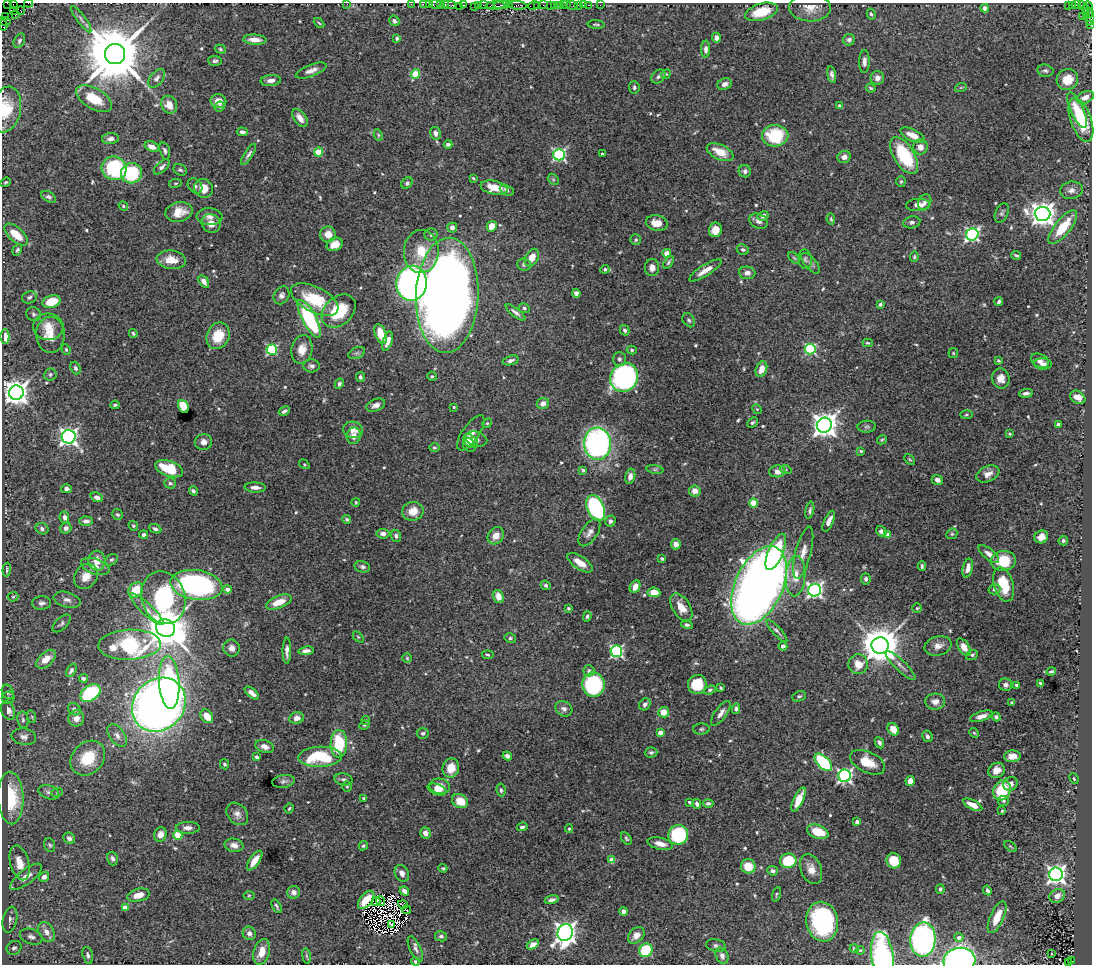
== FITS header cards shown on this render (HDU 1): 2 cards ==
NAXIS1  =                 1090
NAXIS2  =                  962

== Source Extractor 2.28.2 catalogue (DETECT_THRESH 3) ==
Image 1090 x 962 px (HDU 1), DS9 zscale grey, 1 PNG px = 1 image px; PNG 1094 x 966 px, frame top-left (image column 1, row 962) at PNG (2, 3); each listed source drawn as its Kron ellipse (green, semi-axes under 4 px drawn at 4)
Background 1.21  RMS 0.029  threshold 0.0869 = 3 sigma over >= 5 px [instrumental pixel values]
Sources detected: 587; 9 with non-positive FLUX_AUTO (blend fragments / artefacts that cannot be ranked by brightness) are neither listed nor drawn; of the other 578, the 500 brightest by FLUX_AUTO listed and drawn (78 fainter detections omitted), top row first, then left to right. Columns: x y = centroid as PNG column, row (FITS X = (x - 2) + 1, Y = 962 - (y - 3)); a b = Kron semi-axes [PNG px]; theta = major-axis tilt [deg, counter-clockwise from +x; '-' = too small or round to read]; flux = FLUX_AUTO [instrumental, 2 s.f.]
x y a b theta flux
7 3 2 2 - 8.3
29 3 4 2 - 90
347 4 2 2 - 22
411 4 2 2 - 58
423 4 2 2 - 79
429 4 2 2 - 35
435 4 6 3 10 190
445 4 3 3 - 150
13 5 4 2 - 34
440 5 3 2 - 170
448 5 7 3 -4 320
464 5 3 2 - 140
478 5 3 2 - 97
483 5 2 2 - 66
501 5 7 2 0 650
509 5 2 2 - 31
518 5 9 3 -4 440
537 5 3 2 - 170
543 5 2 2 - 50
551 5 3 2 - 160
554 5 3 2 - 150
559 5 2 2 - 73
563 5 2 2 - 94
566 5 3 2 - 24
571 5 6 3 -7 74
578 5 3 3 - 160
583 5 2 2 - 16
589 5 3 2 - 99
600 5 2 2 - 20
1072 5 3 2 - 720
1076 5 4 3 - 34
459 6 2 2 - 32
474 6 2 2 - 26
490 6 3 2 - 87
495 6 9 4 3 670
534 6 6 3 11 190
1069 6 3 2 - 50
1083 6 5 2 - 110
1088 6 5 3 - 160
810 8 21 13 -2 25
985 8 4 4 - 17
13 10 3 3 - 36
21 11 4 3 - 44
1088 11 7 3 -55 190
761 12 17 8 16 54
871 14 5 3 - 3.1
15 15 3 2 - 52
1082 16 2 2 - 37
1086 16 3 3 - 42
6 17 3 2 - 38
1090 18 8 3 82 270
81 19 16 4 -53 5.8
5 21 6 3 -12 88
394 21 5 5 - 5.6
319 23 6 3 -44 2.3
596 24 8 2 -5 2.8
3 25 5 3 - 110
1091 25 4 2 - 46
397 38 4 3 - 5.9
716 38 5 4 - 9
255 40 11 5 -4 18
849 40 6 5 - 7.6
19 41 7 5 60 4.8
220 49 6 4 -19 2.7
706 49 8 4 88 8
115 54 10 10 - 19000
215 61 7 5 -3 4.1
864 61 11 5 89 8.4
311 71 16 6 21 12
1045 71 8 6 -12 4.6
416 74 5 4 - 64
666 74 5 4 - 2.4
832 75 8 4 -80 7
658 77 8 6 43 6
157 78 11 6 51 6.8
877 78 7 6 - 9.5
271 80 10 5 5 9.3
1067 80 11 10 - 31
725 84 7 5 25 9.4
634 87 6 5 - 4.4
961 87 6 4 19 2.3
871 88 5 3 - 2.8
1085 97 9 5 24 14
94 99 20 10 -29 51
218 101 8 7 - 18
169 105 9 7 -59 23
839 105 3 3 - 3
220 106 5 5 - 3.4
6 109 23 15 77 55
1077 110 19 6 -66 27
300 118 10 5 -54 14
1081 120 23 10 -70 92
242 132 5 3 - 6.2
435 133 6 5 - 9.6
378 135 6 4 -63 2.7
913 135 13 6 -26 20
775 136 13 10 2 100
111 139 8 5 4 8.4
448 144 4 3 - 5.9
152 147 7 5 -20 15
920 147 7 7 - 14
165 151 9 5 -75 5.4
318 152 4 4 - 49
720 152 14 7 -25 31
249 154 12 4 57 6.2
602 154 3 3 - 4.2
559 155 6 6 - 320
904 156 21 10 -58 120
844 157 7 6 - 9.4
162 167 10 5 42 7.4
114 168 12 11 - 180
180 170 7 5 -30 3.9
745 171 6 6 - 5.4
132 173 10 10 - 130
473 178 4 3 - 2.3
553 179 6 4 -46 3.2
5 182 5 4 - 3
901 182 5 4 - 2.9
175 183 6 3 9 2.3
407 183 6 5 - 4
195 186 8 6 -49 6.7
203 188 9 9 - 25
494 188 14 6 -12 31
507 190 7 5 -27 5.6
1071 190 11 8 10 12
49 197 8 5 -30 4.6
925 202 8 6 59 7.3
918 205 12 6 2 13
123 206 5 4 - 2.4
179 212 13 9 13 28
1002 213 10 6 67 5.2
1042 214 8 7 - 1900
763 216 6 5 - 7.8
209 217 13 8 -3 12
831 219 5 3 - 2.6
759 221 10 7 -28 8.3
912 222 8 6 10 5.6
211 223 10 9 - 18
657 223 11 7 -12 25
492 226 5 5 - 23
452 227 5 5 - 9.8
1063 227 21 8 51 58
715 230 7 6 - 24
328 234 8 8 - 18
431 234 6 6 - 4.6
972 234 6 6 - 370
16 235 14 7 -41 37
636 240 5 5 - 3.5
335 244 8 6 26 23
17 250 6 4 61 3.1
743 250 6 5 - 4.3
421 251 21 17 88 56
667 253 4 4 - 19
1016 255 5 2 - 3.3
914 257 5 3 - 2.5
532 258 9 6 61 24
794 258 7 4 -44 3
805 259 10 6 -86 5.4
171 260 15 9 -7 25
668 262 7 4 57 3.8
811 263 13 6 -49 8
524 264 7 6 - 6
652 268 8 7 - 11
605 269 4 4 - 4
705 270 19 5 32 20
747 273 8 6 -7 8.7
204 282 7 4 -56 9.7
412 283 18 15 80 950
576 293 4 4 - 11
282 295 9 7 59 8
447 295 57 31 88 2300
29 297 7 6 - 5.3
315 300 26 12 -27 84
51 302 9 6 15 48
999 302 4 3 - 4.1
880 304 4 3 - 3.3
524 308 6 4 -25 3.8
339 311 19 14 42 84
515 312 12 4 -38 7.9
34 314 7 6 - 4.7
309 319 21 7 -62 200
689 320 8 5 -53 4.5
48 327 15 13 -4 25
625 330 5 4 - 3.7
133 333 4 3 - 2.6
381 334 10 5 -69 41
50 335 18 14 -88 31
5 336 7 4 -90 22
218 336 14 11 66 47
387 341 10 4 71 15
868 343 5 4 - 2.8
302 349 14 10 78 21
810 349 5 5 - 190
66 350 5 4 - 2.3
272 350 5 5 - 180
632 350 5 4 - 3.7
357 353 9 5 24 5.1
953 353 5 4 - 2.3
619 359 7 6 - 5.6
511 360 8 4 17 7.2
999 361 4 3 - 2.7
1040 361 10 6 -26 10
1043 364 9 5 -3 8.2
311 366 8 6 -4 5.5
75 368 6 5 - 5.2
761 369 8 5 66 19
50 374 6 6 - 4.8
432 376 5 4 - 2.4
360 377 5 4 - 4.4
624 377 15 13 52 530
1001 378 10 9 - 18
339 384 5 4 - 4.2
16 393 7 7 - 2000
1026 393 7 4 7 5.7
1078 397 8 6 -32 16
543 404 6 5 - 13
115 405 5 4 - 2.9
376 405 10 6 22 11
183 406 7 5 -64 64
454 407 3 3 - 2.5
757 409 5 4 - 2.4
284 411 6 3 29 5.2
966 415 6 3 2 2.6
487 423 5 4 - 2.4
752 423 6 4 42 3.9
1058 424 4 3 - 4.1
824 425 8 7 - 2000
867 427 9 6 2 4.1
353 430 10 8 -13 14
471 433 21 8 55 19
1010 434 3 3 - 2.7
354 436 8 7 - 12
69 437 7 7 - 770
476 439 11 7 -14 9.6
882 440 5 3 - 2.5
470 441 8 6 -38 8
203 442 9 8 - 12
597 444 16 13 -87 490
469 445 7 6 - 9
434 448 5 4 - 2.9
861 451 3 3 - 2.8
910 459 6 4 -44 2.5
304 464 6 3 -32 2.4
169 469 14 7 -19 72
655 469 8 4 -8 3.7
583 470 4 3 - 2.9
786 470 6 4 -18 2.4
777 471 8 6 4 18
988 474 12 7 23 13
630 476 8 5 78 9.6
937 480 6 5 - 8.1
170 483 6 5 - 4.5
255 487 10 5 -2 11
66 489 5 4 - 7.6
193 491 5 4 - 4.4
695 491 6 5 - 15
97 497 6 4 -21 9.2
356 502 4 3 - 2.3
753 503 4 4 - 66
596 508 14 8 -66 260
810 510 8 4 78 4.7
413 511 11 9 12 24
117 514 6 5 - 3.4
64 517 6 4 -79 7.9
347 519 4 4 - 3.9
86 521 7 4 -2 6.3
610 521 6 5 - 5.4
829 521 11 4 66 13
133 526 5 4 - 2.5
66 528 6 5 - 6.6
42 529 7 5 -28 5.8
155 529 6 4 -22 5
881 531 5 5 - 6.2
589 532 16 8 57 11
144 534 4 4 - 5.4
383 534 6 5 - 9.6
888 534 4 4 - 24
952 534 6 5 - 2.8
396 536 6 5 - 5.7
496 536 9 7 52 18
1041 537 7 6 - 14
1063 541 5 4 - 4.7
676 544 5 4 - 14
776 552 19 7 67 120
803 553 27 8 75 21
989 554 12 5 -40 12
662 558 4 4 - 3.6
112 560 7 5 36 3.8
97 561 10 8 -86 24
1003 561 12 10 9 60
580 563 14 6 -33 26
95 566 15 7 -18 18
922 566 4 3 - 3.4
362 567 8 5 -14 4.7
968 568 10 5 77 14
7 570 7 3 85 3.7
86 576 13 11 53 24
796 576 20 10 86 32
866 579 5 4 - 5.3
1004 584 17 9 -73 59
196 585 26 15 -8 390
546 585 5 4 - 4.3
759 585 42 24 65 2300
635 587 7 5 62 16
227 589 4 4 - 10
995 589 6 5 - 5.6
136 590 8 7 - 52
814 590 6 6 - 590
654 592 6 4 -6 25
13 597 5 5 - 2.6
498 597 7 5 -74 19
163 598 27 21 -71 260
67 600 14 7 -15 10
279 602 13 6 21 29
42 603 9 6 4 7.5
681 607 15 9 -58 26
568 608 3 3 - 2.6
917 608 5 4 - 2.6
147 609 22 5 -43 16
587 616 5 4 - 3.4
61 623 11 6 43 5.6
687 625 6 4 -15 4.3
165 628 10 8 -29 7000
777 631 14 4 -47 5.6
358 637 6 4 -45 2.6
510 638 6 5 - 3.6
130 645 31 15 2 220
783 646 4 4 - 5.5
880 646 8 8 - 5900
938 646 14 9 15 14
964 647 10 5 -57 21
231 648 8 8 - 11
287 651 13 4 90 9.1
306 651 8 4 7 6.8
616 651 6 6 - 330
488 655 6 3 -7 2.6
972 655 6 4 20 3.9
407 658 4 4 - 2.6
46 659 12 7 42 28
858 664 10 9 - 26
900 665 20 5 -44 11
71 670 7 4 61 5.3
589 671 5 5 - 6.3
1051 672 5 3 - 3.9
83 678 4 4 - 4.7
169 682 26 10 -86 250
1040 683 4 3 - 2.8
697 684 9 9 - 57
594 685 12 11 - 190
1006 685 6 6 - 6
1016 685 3 3 - 3.9
721 688 3 3 - 2.3
710 690 6 4 20 3.5
8 692 8 5 -65 6
90 693 11 7 33 200
252 693 8 4 -40 9.6
799 696 7 5 23 3.7
8 698 6 6 - 4.2
935 702 10 8 5 14
1012 703 4 3 - 3.2
645 704 6 5 - 8
159 705 29 25 46 1800
74 709 6 5 - 4.9
564 709 9 7 -29 7.8
736 709 5 4 - 5.4
8 711 9 6 -69 16
664 712 5 5 - 26
721 713 14 6 54 11
207 716 7 5 -53 26
981 716 11 5 18 11
32 717 6 4 -72 2.8
996 717 4 4 - 4.7
76 718 8 8 - 14
297 718 7 6 - 11
23 720 8 5 -81 5.2
366 720 4 3 - 2.7
364 725 5 3 - 2.3
701 729 8 5 1 4.4
893 729 7 5 -52 23
423 733 6 5 - 5.5
660 733 4 4 - 21
974 733 5 4 - 2.3
117 735 13 7 -53 12
927 736 6 5 - 5.9
24 737 12 8 -11 9.8
879 743 6 4 -65 4.7
339 744 13 8 87 110
264 746 9 6 -20 11
651 752 6 5 - 4
507 756 5 4 - 7.5
1012 756 8 6 5 17
257 757 4 3 - 3.8
320 757 22 10 2 110
88 758 19 15 45 76
823 762 11 6 -45 170
868 762 19 10 -25 42
224 764 5 4 - 3.4
451 768 10 8 77 31
997 770 8 7 - 16
845 776 6 6 - 470
344 779 9 6 -10 5.7
1074 779 5 3 - 2.3
283 781 11 6 8 5.5
910 781 5 4 - 15
1010 784 7 6 - 9.3
440 786 10 7 -10 19
347 787 5 4 - 2.6
437 789 10 5 -20 11
501 790 7 4 -83 3.7
1002 790 10 8 66 88
49 792 11 6 -20 7.7
57 792 6 3 20 2.4
11 798 26 13 -88 87
364 798 4 4 - 2.7
799 799 13 5 65 31
460 801 8 6 -29 34
1003 801 5 5 - 3
689 802 3 3 - 3.4
708 803 5 4 - 4.1
697 804 5 4 - 5.6
973 805 10 4 -27 20
289 808 5 3 - 2.7
1002 811 3 3 - 2.8
237 814 12 9 -49 12
857 822 4 3 - 8.6
522 827 5 4 - 5.7
188 828 12 6 0 10
569 829 4 4 - 3
818 832 11 7 -20 43
425 833 5 5 - 9.8
160 835 7 6 - 15
178 835 4 4 - 75
678 835 10 9 - 140
69 838 6 5 - 7.5
626 838 7 4 -52 3.3
660 844 13 6 -12 20
50 845 7 5 -73 3.6
234 845 9 6 -11 11
363 846 5 4 - 3
1011 846 7 3 -38 2.4
113 858 7 5 -73 6.1
612 860 4 4 - 36
255 861 11 5 55 23
788 861 8 7 - 82
894 861 7 7 - 50
19 863 18 9 -75 27
748 866 7 7 - 34
443 868 4 4 - 2.5
811 869 15 10 -68 19
773 871 5 5 - 6.3
402 873 9 7 -61 11
1056 874 7 6 - 990
26 877 19 7 37 22
44 877 5 5 - 10
940 889 5 4 - 4
987 890 5 4 - 4.7
404 891 5 4 - 11
293 892 6 6 - 8.9
776 894 7 3 72 2.6
138 895 11 6 15 21
249 895 6 4 1 2.7
1057 896 8 6 29 13
366 900 11 6 51 34
552 900 7 4 14 6.1
381 901 5 2 - 2.9
376 902 5 2 - 3
403 905 5 2 - 3.5
277 906 7 3 -61 3.8
125 907 4 4 - 28
406 910 5 2 - 2.7
624 911 4 4 - 12
997 917 17 6 66 31
10 920 13 7 77 9.1
822 922 20 15 -81 270
391 924 3 2 - 2.5
46 932 10 7 -59 14
565 932 8 7 - 1500
249 933 7 6 - 7.2
636 935 9 7 46 16
441 936 6 5 - 4.9
31 937 11 7 -19 8.7
959 937 4 4 - 11
923 940 17 12 88 550
533 945 7 4 28 15
716 946 10 6 -9 5.3
14 948 8 6 32 6.2
415 949 14 5 -64 8.2
854 949 4 4 - 3.4
646 950 7 6 - 120
860 950 4 4 - 2.7
262 952 13 8 74 26
1052 954 3 3 - 5.6
88 955 8 5 -75 6
306 956 8 4 -81 3.4
722 956 8 6 -69 9.2
882 957 25 11 -82 390
415 961 4 3 - 3.9
959 961 16 13 6 730
1071 961 4 3 - 100
1068 963 3 3 - 100
At the frame edge (FLAGS 8, measured only in part): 17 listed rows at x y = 7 3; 29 3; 347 4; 411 4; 423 4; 429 4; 435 4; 13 5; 440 5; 1090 18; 5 21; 3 25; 1091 25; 6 109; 882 957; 959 961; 1068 963
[78 fainter detections neither listed nor drawn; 9 non-positive-flux detections neither listed nor drawn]